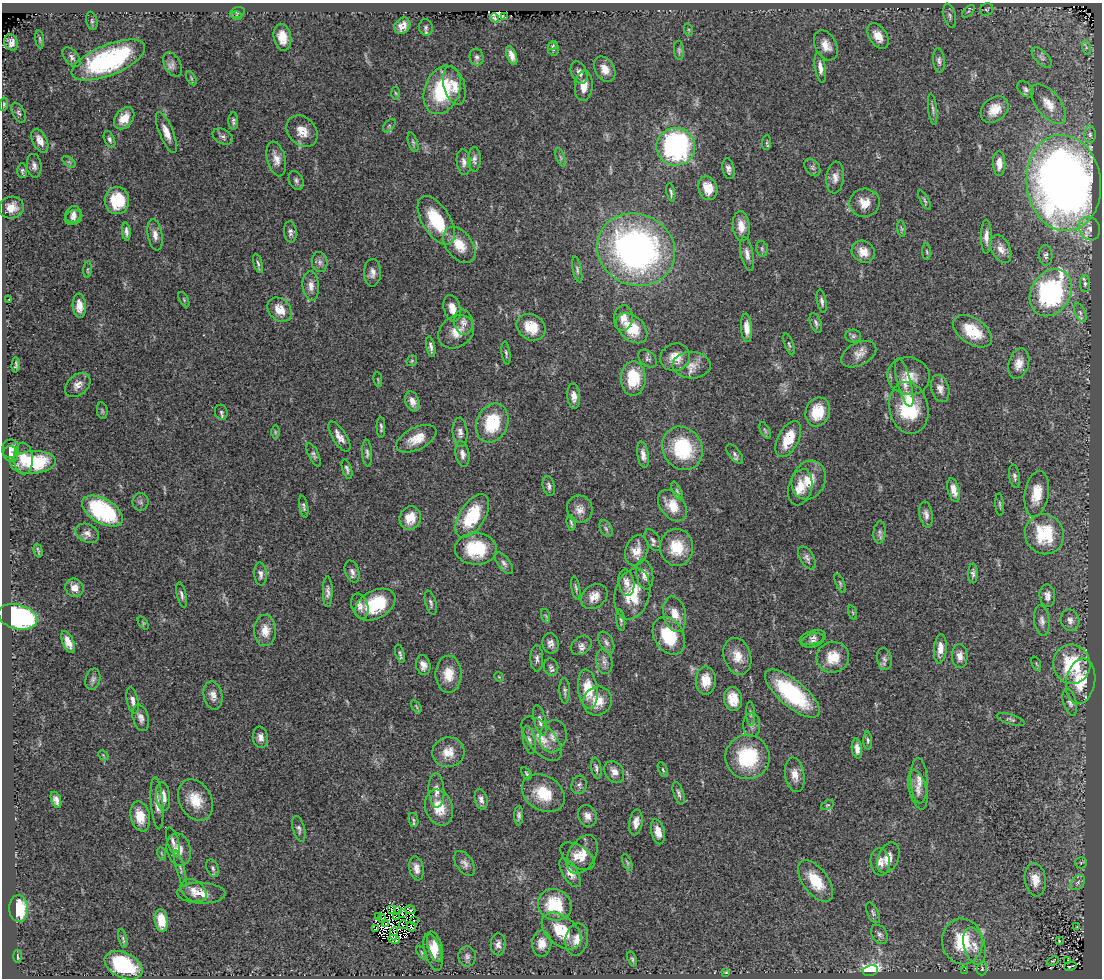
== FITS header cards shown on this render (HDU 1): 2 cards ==
NAXIS1  =                 1100
NAXIS2  =                  976

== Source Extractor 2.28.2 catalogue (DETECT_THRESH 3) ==
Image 1100 x 976 px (HDU 1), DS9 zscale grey, 1 PNG px = 1 image px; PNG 1104 x 980 px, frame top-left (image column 1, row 976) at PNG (2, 3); each listed source drawn as its Kron ellipse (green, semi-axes under 4 px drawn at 4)
Background 0.463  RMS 0.026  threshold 0.0781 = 3 sigma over >= 5 px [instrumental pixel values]
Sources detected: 352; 11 with non-positive FLUX_AUTO (blend fragments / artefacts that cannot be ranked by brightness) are neither listed nor drawn; the other 341 listed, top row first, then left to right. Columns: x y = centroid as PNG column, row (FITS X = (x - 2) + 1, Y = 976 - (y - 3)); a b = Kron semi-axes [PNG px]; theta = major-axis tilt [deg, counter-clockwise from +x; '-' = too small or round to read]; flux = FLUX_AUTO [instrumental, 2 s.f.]
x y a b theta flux
987 9 7 6 - 3.6
968 11 7 4 45 3.4
237 13 8 5 17 3
237 16 5 3 - 1.7
950 16 12 6 -76 5.6
505 17 4 2 - 3.1
494 18 5 3 - 3.6
92 21 9 5 -77 3.5
402 26 9 7 47 13
426 27 8 7 - 4.7
689 30 6 4 -72 2.3
878 36 14 8 -58 21
282 37 13 8 -78 28
40 39 9 4 -80 3.2
11 42 8 6 -67 11
826 45 16 10 -62 19
553 46 5 3 - 2.2
1086 47 7 4 -73 3.9
553 49 6 5 - 3.8
679 50 9 5 -85 3.8
512 55 10 4 -69 11
72 57 11 7 -51 7.1
477 57 8 7 - 5.8
1042 58 13 6 -46 6.6
108 60 39 15 22 290
939 61 12 5 -84 6.3
172 64 13 8 -62 9.2
820 68 15 5 -81 12
605 69 13 9 -59 17
579 73 11 7 -67 9.1
191 78 7 3 -61 2.5
454 86 20 10 -74 23
584 86 15 9 85 20
1026 89 9 6 -44 5.6
442 90 25 17 69 120
396 93 6 4 -86 2.5
4 104 7 4 81 2.7
1049 104 23 12 -51 26
933 109 16 3 -83 4.9
994 110 15 11 39 25
19 113 11 6 -63 5.3
124 118 12 8 52 25
233 121 9 5 -89 4.2
389 126 8 4 50 3.3
302 131 17 13 -46 24
166 132 22 7 -68 18
1090 134 9 5 -90 5.1
223 137 11 7 -29 6.7
109 139 9 5 -67 4.9
40 141 13 7 -63 17
413 142 10 4 -72 3.7
766 143 7 4 84 2.6
676 147 19 19 - 400
561 157 10 3 -69 3
276 159 17 9 -76 16
474 159 12 6 89 7.1
69 162 8 4 -36 3.2
464 162 13 7 -83 8.6
999 163 12 6 -90 13
34 166 12 7 -83 7.8
812 168 10 6 -52 5.3
728 169 10 6 -78 7.3
22 171 7 5 -88 3.6
835 177 16 9 85 12
296 180 10 7 -68 6.2
1064 183 48 37 -83 1800
708 188 12 9 -73 28
671 192 9 3 -79 3.5
925 200 11 4 -62 3.5
117 201 13 12 - 68
865 203 15 14 - 24
11 207 12 11 - 20
73 215 9 7 63 7.7
73 218 9 7 25 7.4
436 220 27 14 -58 87
741 226 15 8 -84 19
901 229 8 4 -81 3.1
1090 229 12 10 -65 15
126 232 9 4 -85 5.9
290 232 10 6 -84 6.5
155 235 16 7 -81 12
986 237 17 5 90 11
459 245 20 13 -53 35
762 249 8 5 -75 3.7
1001 249 15 9 -65 15
636 250 40 35 -23 670
863 252 12 10 -35 20
927 252 8 4 -88 2.8
747 254 17 6 -79 11
1046 255 10 6 -88 5.8
320 262 10 8 -82 7.5
258 263 10 4 -74 4
87 269 8 4 83 3.6
577 270 13 4 -78 4.5
372 273 14 8 89 11
1085 284 8 5 -89 4.8
311 286 15 8 -85 13
1051 293 25 19 59 340
9 299 3 2 - 1.1
184 300 8 4 -64 2.4
822 301 12 4 -80 5.9
79 306 12 6 -86 18
452 308 13 8 -75 17
280 310 13 10 -45 28
1080 312 10 5 -63 5
623 318 13 9 84 16
463 322 12 9 -83 9.5
816 323 10 5 -69 5.1
531 327 15 12 -33 43
632 328 18 12 -42 46
747 328 14 5 -86 16
973 331 22 12 -34 56
456 332 19 15 36 27
853 336 8 6 -2 4.4
789 344 11 4 -70 2.9
431 347 10 4 -79 6
506 353 11 4 -82 3.8
859 354 19 11 27 16
675 357 15 13 23 27
648 359 10 7 -41 6.1
412 361 6 5 - 2.5
1019 364 15 10 73 19
16 365 7 3 88 3.6
692 365 19 13 -1 22
909 376 21 18 -12 34
633 378 17 12 89 74
378 379 7 3 -84 2.2
904 383 25 6 -75 18
78 385 14 10 41 14
940 389 14 9 -75 12
574 396 12 6 -85 12
412 401 10 7 -70 11
909 408 26 19 -79 110
102 411 8 5 -80 3.2
221 412 7 6 - 4.2
818 412 15 12 70 54
492 423 20 15 66 82
381 427 10 3 -88 4.4
765 430 9 4 -63 3.5
275 432 7 4 -90 2.9
460 432 15 7 -86 10
339 436 17 7 -57 14
416 439 22 11 26 28
788 439 19 10 63 49
682 448 22 19 -59 120
10 449 9 8 - 7.9
367 453 13 5 -87 5.2
11 454 8 7 - 6.3
462 454 13 7 -82 9
735 454 11 5 -51 5.2
314 455 13 5 -65 5
643 455 13 5 -81 10
23 458 16 9 -87 24
33 462 23 11 3 72
347 469 10 4 -72 4.8
1015 476 12 5 -82 5.4
809 480 20 16 64 38
549 486 10 6 -79 5.9
800 487 18 11 75 28
954 490 12 5 -76 15
677 491 10 4 -64 3.6
1037 494 23 12 81 38
141 502 9 8 - 5.6
1000 504 11 3 -86 3
672 506 18 12 -52 31
304 507 11 4 -80 4.6
580 509 14 13 - 15
103 511 22 12 -30 180
926 514 13 6 -81 8.7
472 516 24 12 58 99
410 518 12 10 65 27
571 523 8 3 -79 3.5
606 529 9 5 -62 4.8
880 532 11 6 84 5.9
87 533 12 9 -26 10
1044 534 20 19 - 100
653 540 12 6 -60 6.2
677 547 18 16 -86 53
476 549 21 16 -1 92
38 550 7 2 -75 2.5
637 550 15 11 71 21
807 558 13 7 -60 7.2
504 563 13 6 -53 6.8
352 572 11 7 -71 8
973 573 10 5 -89 6
260 574 11 6 -85 7
645 574 15 8 -79 13
626 583 13 7 -81 12
840 583 10 4 -66 3.2
74 588 9 8 - 14
576 588 12 4 -81 3.9
328 592 15 5 90 8
632 594 26 17 75 60
182 595 13 4 -77 5.6
594 596 14 11 38 19
1047 596 11 7 -85 10
431 603 12 5 -75 5.2
375 605 22 14 28 93
360 606 13 8 -71 11
853 612 7 3 -71 2.2
675 614 18 11 -77 25
546 616 7 4 -71 2.6
18 617 20 12 -15 300
621 620 11 4 -83 3.6
1070 620 11 9 -70 9.7
1042 621 15 7 -82 10
143 623 7 4 -53 2.4
265 631 15 11 89 24
669 636 20 14 -60 75
813 638 13 6 16 8
813 640 12 6 16 7.1
68 642 12 5 -67 17
606 642 11 6 -63 6.7
550 643 10 8 -78 9.8
581 645 11 8 40 9.4
940 649 15 6 85 18
400 653 9 4 -73 3.9
737 656 19 13 -72 26
960 656 12 8 -87 12
833 657 16 15 - 39
537 658 13 6 -89 7.5
884 659 11 7 -80 7.4
604 662 12 8 -79 9
1036 664 7 2 -69 2
1072 664 19 18 - 96
423 665 10 7 -77 11
551 667 9 7 -80 6
448 674 18 13 90 31
499 677 5 4 - 1.6
93 679 11 7 76 6.3
706 681 14 10 89 30
1081 681 23 14 79 59
588 689 20 9 -83 45
565 691 13 5 -87 5.1
792 694 34 13 -40 150
213 695 14 9 -78 14
733 699 12 9 -80 29
132 700 13 5 -78 9.2
597 701 15 13 52 30
1070 702 14 6 -74 7.8
416 706 7 4 -60 2.5
750 714 12 4 -87 4.5
141 718 13 8 -75 9.8
1011 719 14 5 -18 5.2
540 720 16 6 -77 9.1
752 725 12 8 -90 7.6
553 736 16 13 73 18
260 737 10 7 -82 11
542 739 27 13 -50 31
529 740 14 6 -79 8.5
868 740 9 4 -89 3.7
857 748 10 5 -82 10
448 752 16 15 - 28
103 755 6 4 -46 2.3
748 757 22 22 - 110
596 768 11 5 -81 5.3
663 770 8 4 -64 2.6
614 772 12 9 -57 13
526 773 7 4 -57 2.7
795 775 17 9 -81 19
919 781 23 8 -87 17
579 785 9 7 74 5.7
436 790 17 8 -87 14
918 790 20 8 -76 15
543 793 23 17 -32 55
679 793 12 5 -72 5.4
163 797 14 7 -82 21
481 799 10 6 -77 8.3
56 800 8 4 -70 8.2
195 800 22 16 -62 40
157 803 26 6 -86 14
828 805 7 4 24 2.3
439 808 18 13 -70 39
140 816 15 9 -77 34
519 816 9 4 90 5.5
587 816 11 9 -66 12
413 820 7 5 -79 3.3
636 822 13 6 82 13
299 829 13 6 -74 5.9
658 832 13 6 -76 16
173 842 15 5 -74 8.2
179 849 16 12 -76 21
161 853 6 4 -71 2.4
582 854 21 13 60 31
577 856 19 11 -33 23
888 858 16 10 66 18
880 862 14 9 -84 14
465 863 14 8 -55 9
627 863 9 4 -68 3.3
1081 863 6 5 - 2.5
213 868 9 6 -68 4.4
416 868 12 7 -80 12
180 869 19 4 -75 6
570 873 16 7 -59 16
1035 880 17 10 -82 23
815 881 24 12 -54 55
1078 883 8 6 50 6
193 890 14 10 -35 15
201 893 24 10 -2 24
555 905 17 15 -25 82
19 909 13 9 -87 72
392 909 2 2 - 1.9
410 910 5 3 - 5.1
398 911 3 2 - 1.5
873 913 11 5 -63 4.4
402 914 3 2 - 0.24
378 916 4 3 - 2.3
396 917 4 2 - 4
382 918 4 2 - 0.18
414 920 3 2 - 1.3
161 921 11 6 -81 34
385 923 3 2 - 2.3
403 925 4 3 - 4.6
411 927 5 2 - 0.98
1077 927 2 2 - 1.1
375 929 3 2 - 6.7
561 931 23 14 -40 64
394 934 7 3 87 0.68
880 934 10 7 -56 6.5
123 938 9 4 -78 3.6
394 939 6 2 -21 2.4
577 939 16 11 79 21
962 941 23 20 -81 83
1059 941 3 2 - 1.4
542 943 13 9 88 19
498 944 11 7 88 9.7
435 946 15 7 -73 19
974 946 19 10 -74 20
433 952 19 8 -73 25
422 953 7 4 -60 3
17 956 6 2 -86 2.4
467 956 10 8 -89 7.6
632 959 8 4 -71 3
1067 960 3 2 - 3.8
1053 961 6 4 25 1.8
124 965 20 12 -26 120
1070 966 6 2 12 1.5
982 969 6 5 - 2.9
870 970 8 5 11 300
964 970 2 2 - 3.4
726 972 4 3 - 1.4
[11 non-positive-flux detections neither listed nor drawn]